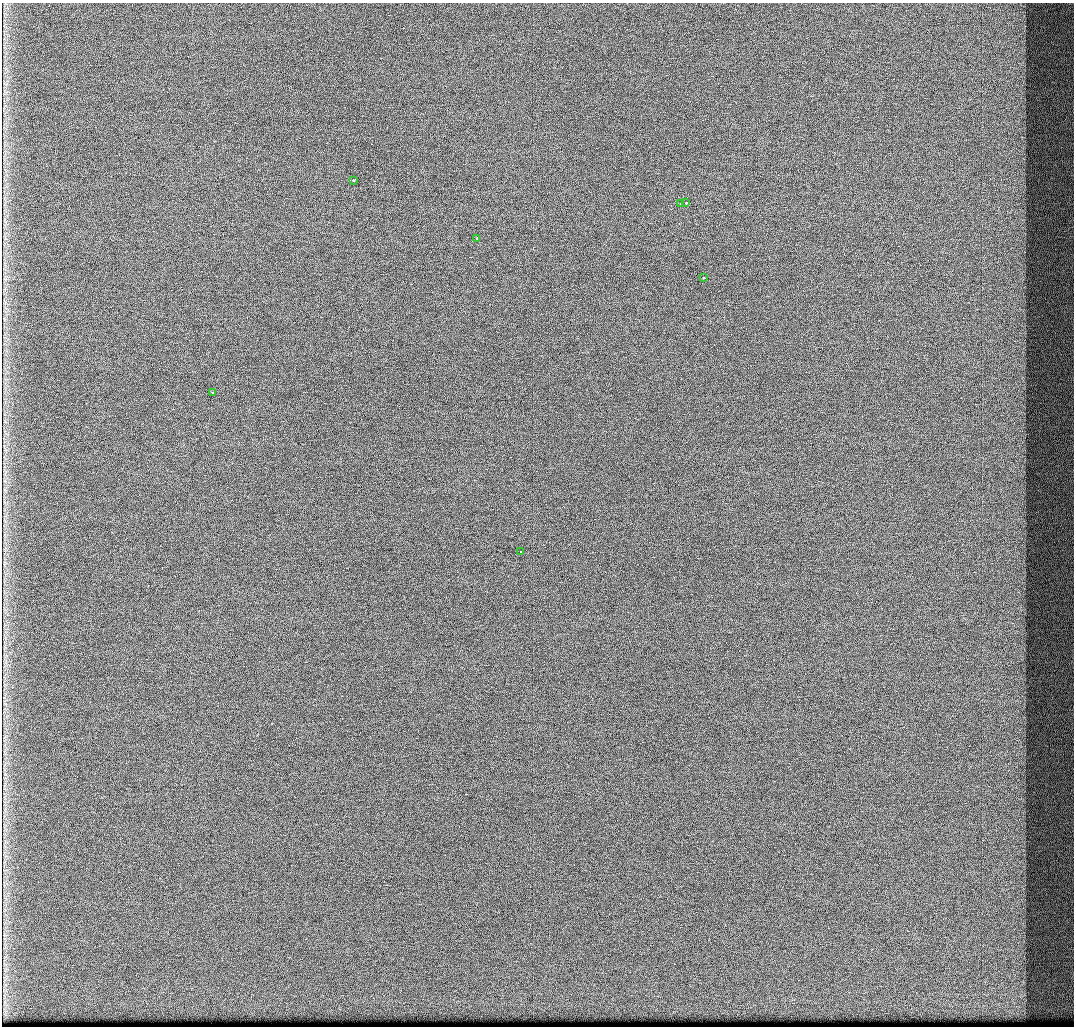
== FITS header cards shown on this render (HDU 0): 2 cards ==
NAXIS1  =                 1072 / Axis length
NAXIS2  =                 1024 / Axis length

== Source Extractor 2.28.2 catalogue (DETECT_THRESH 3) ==
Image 1072 x 1024 px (HDU 0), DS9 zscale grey, 1 PNG px = 1 image px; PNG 1076 x 1028 px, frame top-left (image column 1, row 1024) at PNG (2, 3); each listed source drawn as its Kron ellipse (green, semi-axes under 4 px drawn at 4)
Background 428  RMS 4.9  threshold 14.8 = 3 sigma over >= 5 px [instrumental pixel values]
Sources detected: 7; all 7 listed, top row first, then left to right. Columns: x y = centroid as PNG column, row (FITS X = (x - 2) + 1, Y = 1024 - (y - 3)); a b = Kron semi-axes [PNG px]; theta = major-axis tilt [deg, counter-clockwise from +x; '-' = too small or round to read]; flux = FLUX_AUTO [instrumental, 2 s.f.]
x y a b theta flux
353 180 3 3 - 2800
686 203 3 2 - 1700
681 204 3 3 - 970
477 238 3 2 - 950
703 278 3 3 - 720
212 393 3 3 - 590
520 552 3 3 - 1100